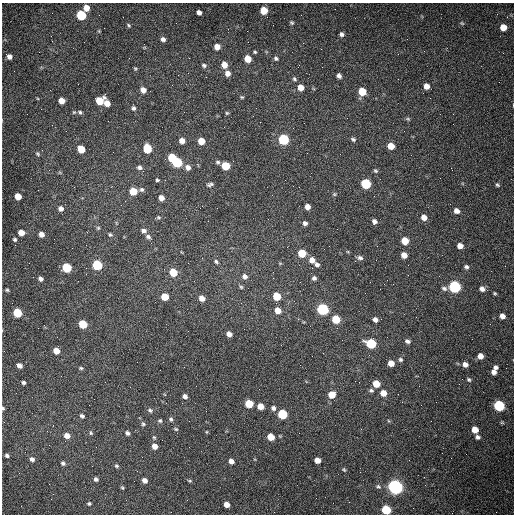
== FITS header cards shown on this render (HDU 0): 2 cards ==
NAXIS1  =                  512 /fastest changing axis
NAXIS2  =                  512 /next to fastest changing axis

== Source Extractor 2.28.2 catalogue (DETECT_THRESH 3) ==
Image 512 x 512 px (HDU 0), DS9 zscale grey, 1 PNG px = 1 image px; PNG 516 x 516 px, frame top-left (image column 1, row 512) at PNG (2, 3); no overlay
Background 1470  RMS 22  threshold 65.5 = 3 sigma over >= 5 px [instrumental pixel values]
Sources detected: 169; all 169 listed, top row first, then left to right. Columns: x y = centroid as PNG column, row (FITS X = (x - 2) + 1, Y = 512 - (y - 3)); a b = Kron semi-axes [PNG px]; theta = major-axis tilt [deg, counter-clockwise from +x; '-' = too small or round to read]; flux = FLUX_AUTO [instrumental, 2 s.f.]
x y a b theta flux
86 8 5 5 - 14000
264 10 5 5 - 31000
199 12 5 4 - 6000
81 15 6 5 - 88000
292 23 4 4 - 2100
462 23 6 4 -43 1700
129 25 5 4 - 1900
503 27 5 5 - 17000
99 31 4 4 - 1300
342 34 5 5 - 4200
51 36 2 2 - 1300
163 39 5 5 - 4900
217 47 6 5 - 12000
255 52 4 3 - 1800
9 57 5 4 - 6400
276 58 6 5 - 2900
248 59 6 5 - 22000
204 65 7 6 - 3200
224 65 6 6 - 14000
135 69 5 4 - 1900
227 73 6 5 - 9700
339 76 5 5 - 5100
294 79 6 4 -52 2600
426 86 6 5 - 11000
301 87 6 6 - 12000
143 90 6 6 - 9500
362 91 6 5 - 38000
242 97 5 4 - 1800
61 101 5 5 - 14000
99 101 8 6 45 35000
107 103 6 5 - 14000
133 108 6 5 - 3600
74 112 5 4 - 1800
80 112 6 5 - 2800
227 113 5 4 - 1900
408 119 6 5 - 2300
293 128 2 2 - 770
284 139 6 6 - 150000
353 139 6 4 -28 2900
182 141 6 5 - 10000
201 141 5 5 - 21000
391 146 5 5 - 19000
147 148 6 5 - 63000
81 149 6 5 - 31000
37 154 7 5 -42 2200
172 157 6 5 - 44000
177 162 6 5 - 100000
218 162 6 5 - 2800
225 166 6 5 - 48000
139 167 7 5 -10 4400
188 167 7 6 - 7100
375 171 6 5 - 2300
157 180 4 4 - 2000
210 184 7 4 17 3400
366 184 6 6 - 110000
497 185 6 4 -35 2300
299 187 2 2 - 1000
141 190 7 6 - 3500
133 191 6 5 - 32000
334 194 5 5 - 1900
18 196 5 5 - 21000
161 198 5 5 - 8600
307 207 5 5 - 8300
61 209 6 5 - 5800
457 211 6 5 - 8200
158 217 6 5 - 2200
424 217 6 5 - 10000
374 221 5 5 - 5200
305 223 5 5 - 4800
98 228 5 4 - 1900
144 231 6 5 - 5500
21 233 5 5 - 16000
41 234 5 4 - 9600
110 235 6 5 - 2300
148 237 7 5 -27 3700
15 239 6 5 - 2400
405 241 6 5 - 25000
460 246 5 5 - 10000
302 253 6 5 - 41000
404 255 5 5 - 11000
360 258 8 5 -14 4200
312 260 7 6 - 11000
216 261 6 5 - 2800
97 265 6 5 - 95000
317 265 5 4 - 4900
466 267 6 5 - 3400
67 268 6 5 - 81000
312 268 2 2 - 920
173 272 6 5 - 35000
245 276 7 6 - 5700
273 278 2 2 - 810
314 278 5 5 - 4200
41 279 5 4 - 4500
241 287 5 5 - 2200
455 287 6 6 - 270000
444 288 8 6 -24 3700
482 289 7 5 -28 5900
7 290 4 4 - 2000
495 293 4 3 - 1700
277 296 6 5 - 40000
165 297 5 5 - 30000
202 298 6 5 - 11000
276 303 3 3 - 1500
323 309 6 6 - 190000
278 310 6 5 - 16000
17 313 6 5 - 63000
502 316 5 5 - 8000
336 319 6 5 - 48000
381 319 2 2 - 850
375 320 5 4 - 6100
83 324 6 5 - 52000
229 334 5 5 - 7600
407 341 6 4 -22 4000
371 343 7 5 -26 100000
56 351 5 5 - 17000
480 356 5 5 - 10000
400 360 6 6 - 2900
391 363 5 5 - 14000
465 364 6 5 - 7700
19 365 6 4 -31 7200
496 367 5 4 - 4000
81 368 5 4 - 2000
494 372 5 5 - 7100
469 380 5 5 - 2400
23 382 4 3 - 3100
376 384 6 5 - 25000
371 390 6 5 - 3100
383 393 6 5 - 15000
332 395 6 6 - 21000
185 396 5 4 - 5700
249 404 6 5 - 49000
260 406 5 5 - 16000
499 406 6 5 - 160000
3 408 4 3 - 2100
273 408 6 5 - 4200
150 410 7 5 -27 3100
282 414 6 5 - 94000
82 416 5 4 - 3500
171 419 6 5 - 3000
160 421 6 5 - 2400
189 421 2 2 - 680
143 424 6 5 - 2600
176 429 6 4 -26 1900
475 430 5 5 - 19000
207 432 5 3 - 1300
91 433 6 4 -73 2100
127 433 6 4 -37 3700
67 436 6 5 - 10000
154 437 6 5 - 2100
271 437 5 5 - 27000
477 437 6 5 - 3900
155 446 6 5 - 12000
7 455 4 4 - 3100
32 459 6 5 - 4600
317 460 5 5 - 13000
231 461 5 4 - 8000
63 463 5 5 - 3200
117 466 6 5 - 2600
344 469 6 4 -49 2100
96 479 5 5 - 4100
145 480 5 5 - 7700
189 481 5 3 - 1700
378 486 7 5 -35 2700
395 487 6 6 - 680000
122 488 5 4 - 1900
316 498 2 2 - 3600
89 504 6 5 - 2300
227 504 5 4 - 12000
386 510 6 5 - 86000
At the frame edge (FLAGS 8, measured only in part): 2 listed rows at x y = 3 408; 386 510